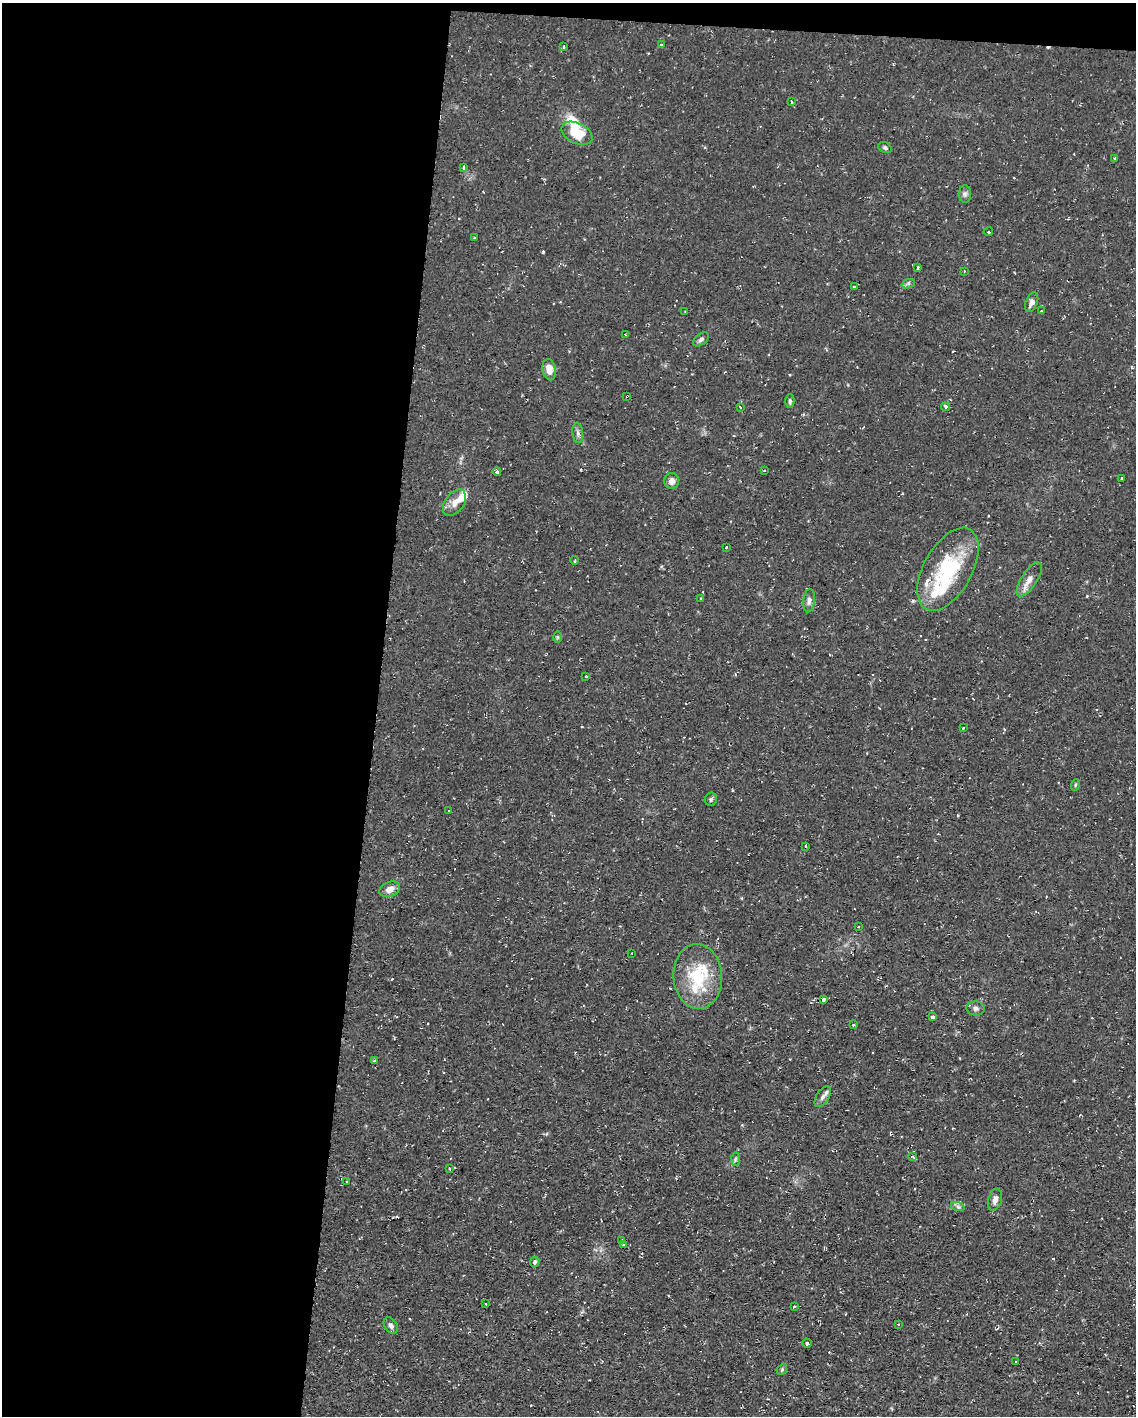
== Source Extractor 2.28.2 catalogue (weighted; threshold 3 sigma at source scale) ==
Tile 1 of 4 x 3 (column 1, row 1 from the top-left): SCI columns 1-1134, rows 3043-4456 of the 4537 x 4562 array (HDU 1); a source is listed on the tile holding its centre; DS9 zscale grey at full resolution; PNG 1138 x 1418 px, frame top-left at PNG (2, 3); each listed source drawn as its Kron ellipse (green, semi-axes under 4 px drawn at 4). Shown black and unused: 34% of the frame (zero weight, under 2 of 3 exposures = <1% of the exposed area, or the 3 px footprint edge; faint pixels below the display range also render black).
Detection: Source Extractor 2.28.2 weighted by HDU 2 'WHT'; one run over the whole footprint, this tile lists its part. Background 0.112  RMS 0.0077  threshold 0.0345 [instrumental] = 3 sigma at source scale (4.5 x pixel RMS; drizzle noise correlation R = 1.50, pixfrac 1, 0.05/0.05 arcsec/px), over >= 5 px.
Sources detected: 83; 1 inside a brighter object's white glare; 7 cosmic-ray / hot-pixel residue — neither listed nor drawn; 6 inside a brighter listed object's ellipse — not listed separately; the other 69 listed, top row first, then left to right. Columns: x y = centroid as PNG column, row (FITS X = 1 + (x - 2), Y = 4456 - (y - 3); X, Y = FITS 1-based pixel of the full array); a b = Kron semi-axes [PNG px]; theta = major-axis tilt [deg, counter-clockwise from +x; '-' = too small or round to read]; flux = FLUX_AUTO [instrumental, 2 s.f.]
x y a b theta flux
661 45 3 3 - 2.5
563 47 4 3 - 1.4
791 101 4 2 - 0.68
577 133 16 10 -26 20
885 148 7 5 -28 1.5
1115 158 4 2 - 0.69
464 167 4 3 - 1.6
965 194 9 6 90 2.3
988 232 5 3 - 0.97
475 237 3 2 - 0.59
918 268 3 3 - 1.2
964 271 3 2 - 0.55
908 284 7 4 20 1.5
854 287 3 2 - 1
1032 302 10 6 67 3.6
1041 311 3 2 - 0.9
685 312 3 2 - 0.55
625 335 3 3 - 0.68
701 339 9 5 38 2.1
549 370 11 6 -79 7.9
627 396 4 2 - 0.7
790 401 7 4 -89 1.6
740 407 4 3 - 1.2
945 407 4 4 - 2.9
578 433 10 5 -83 2.4
764 470 3 3 - 0.75
497 472 4 4 - 1.8
1122 478 3 2 - 0.56
672 481 8 7 - 5.3
454 503 15 9 54 7.3
726 547 3 2 - 1
575 560 4 2 - 0.63
948 569 45 24 61 66
1029 579 20 8 57 6.6
700 598 3 3 - 1.1
809 601 12 5 84 2.9
558 637 6 4 -90 0.94
586 676 3 2 - 1.2
963 728 3 2 - 1.2
1075 785 6 3 71 0.99
711 799 6 6 - 1.6
449 811 3 3 - 1.4
806 846 4 2 - 2.2
390 889 11 7 22 5.6
859 927 3 2 - 0.55
632 953 2 2 - 0.43
698 976 32 24 -86 41
824 999 3 3 - 3.8
976 1008 9 7 -4 2.7
932 1017 4 4 - 4.4
853 1025 4 3 - 0.94
375 1060 4 3 - 1.1
823 1097 11 6 57 3.2
913 1157 4 3 - 1
735 1159 7 4 88 1.3
449 1169 4 3 - 0.96
347 1181 3 2 - 0.52
995 1200 11 6 73 4.1
958 1207 7 4 -19 1.6
622 1240 3 3 - 1.3
624 1245 4 3 - 1.2
535 1262 5 4 - 1.4
486 1304 2 2 - 0.71
794 1306 4 2 - 0.77
898 1324 2 2 - 0.7
391 1325 9 6 -56 2.8
807 1343 5 3 - 2.7
1015 1362 2 2 - 0.61
782 1369 6 4 48 1.1
Overlapping masked pixels (flux is a lower limit): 1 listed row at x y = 627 396
Unlisted compact peaks at least as high as the median listed source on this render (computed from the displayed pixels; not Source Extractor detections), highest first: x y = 543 252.